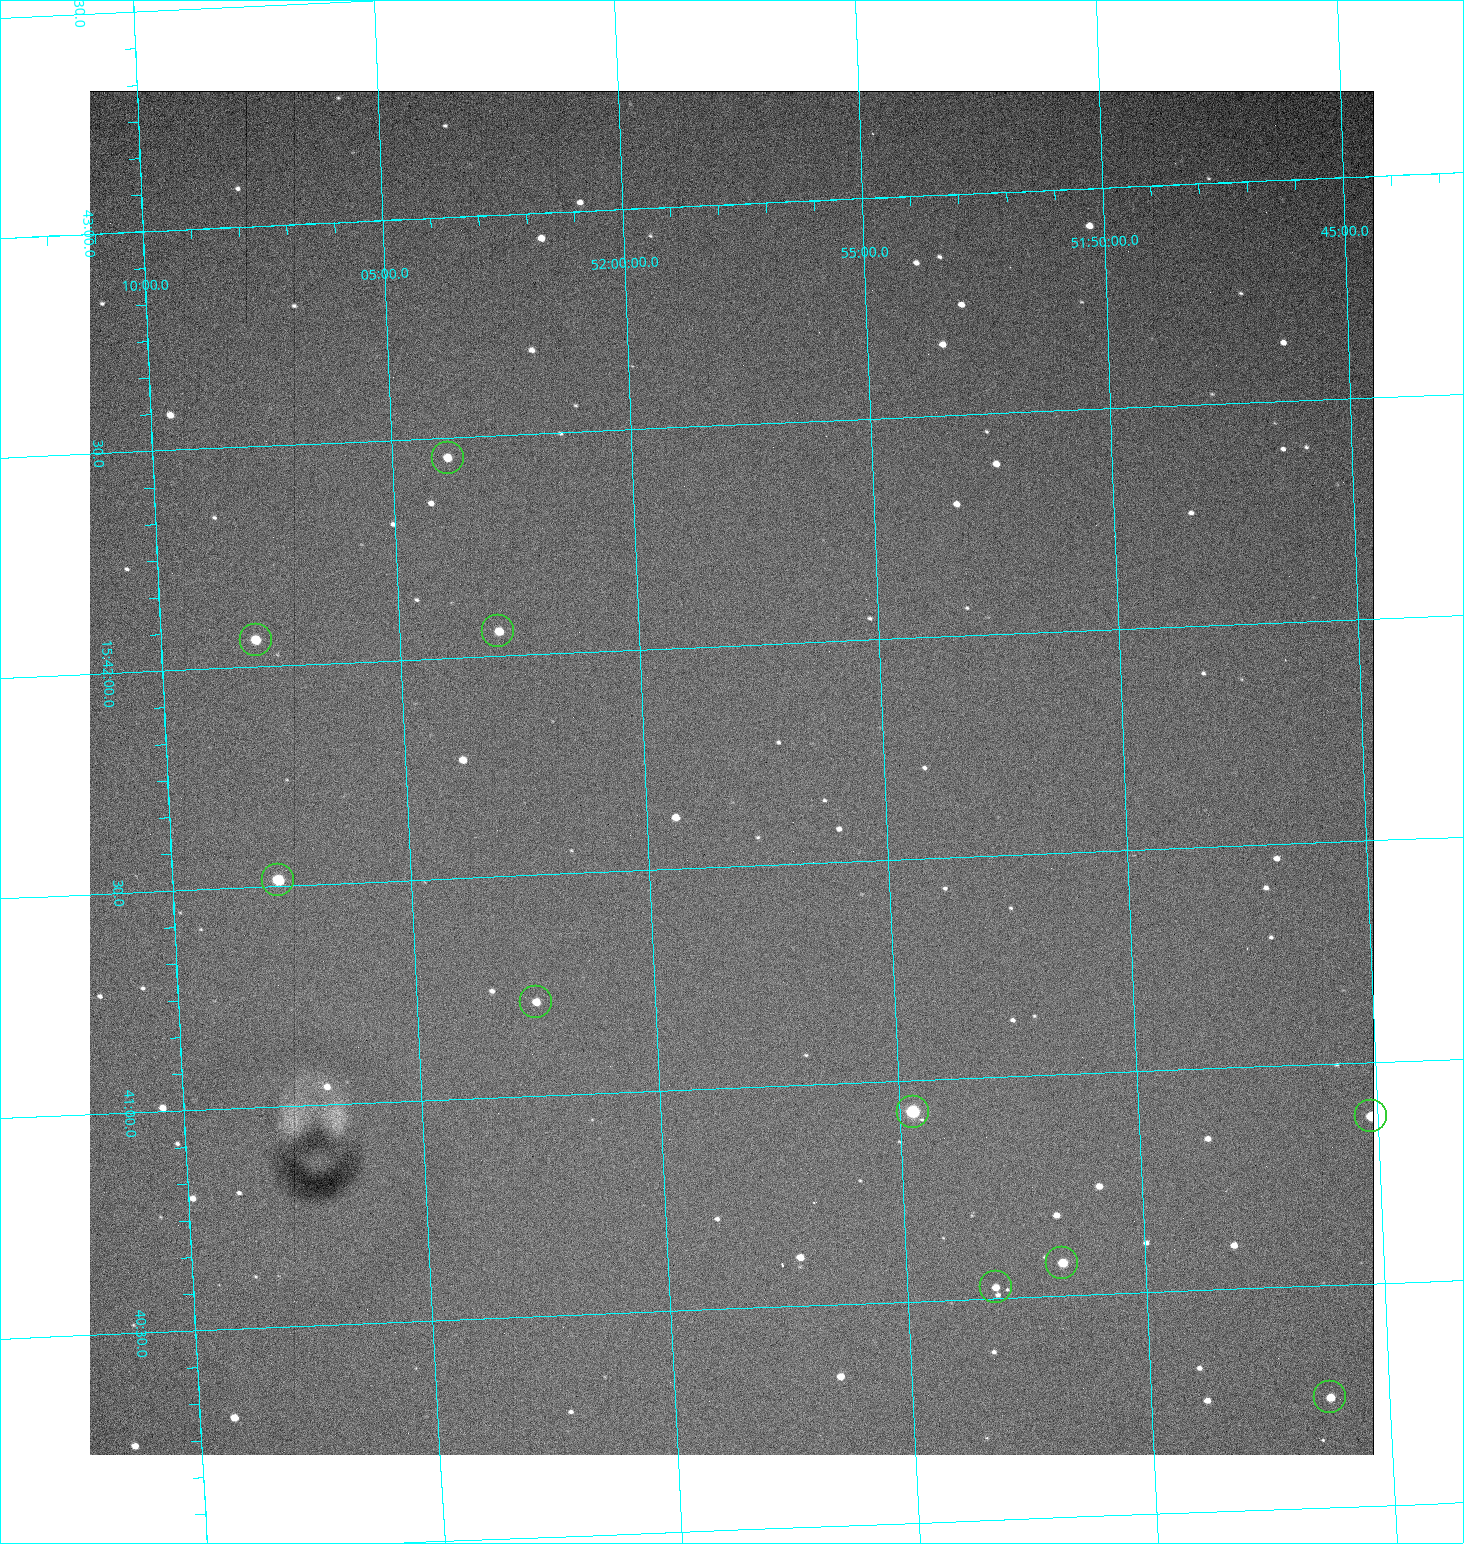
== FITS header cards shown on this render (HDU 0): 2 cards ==
NAXIS1  =                 1284 / length of data axis 1
NAXIS2  =                 1364 / length of data axis 2

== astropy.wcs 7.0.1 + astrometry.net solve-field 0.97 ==
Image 1284 x 1364 px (HDU 0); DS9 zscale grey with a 90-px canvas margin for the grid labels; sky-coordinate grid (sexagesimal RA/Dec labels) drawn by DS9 from the SOLVED WCS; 10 Tycho-2 reference stars matched to detected sources circled (green)
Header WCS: RA---TAN/DEC--TAN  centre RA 15:41:43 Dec +51:58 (235.43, +51.97 deg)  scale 1.26 arcsec/px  FOV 26.9' x 28.5'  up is +93 deg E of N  parity flipped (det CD > 0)
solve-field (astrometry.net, Tycho-2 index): VERIFIED the header's WCS against the Tycho-2 star catalogue (10 matches, 0 conflicts) and refined it, rather than solving blind
Solved WCS: RA---TAN-SIP/DEC--TAN-SIP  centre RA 15:41:43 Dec +51:58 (235.43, +51.97 deg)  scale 1.25 arcsec/px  FOV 26.9' x 28.6'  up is +92 deg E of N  parity flipped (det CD > 0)
The solver's refit moves the header's centre by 1 arcsec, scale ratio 0.9989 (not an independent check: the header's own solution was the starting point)
Tycho-2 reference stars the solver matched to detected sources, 10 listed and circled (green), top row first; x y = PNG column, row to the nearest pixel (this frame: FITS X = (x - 90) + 1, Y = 1364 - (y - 91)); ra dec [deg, ICRS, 3 dp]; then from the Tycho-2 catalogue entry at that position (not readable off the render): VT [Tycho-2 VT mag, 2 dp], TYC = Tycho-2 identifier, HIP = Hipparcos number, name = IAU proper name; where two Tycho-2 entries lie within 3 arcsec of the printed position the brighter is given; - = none
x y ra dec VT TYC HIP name
448 458 235.614 +52.064 11.61 3489-1132-1 - -
498 631 235.514 +52.049 11.19 3489-1407-1 - -
256 640 235.515 +52.133 11.12 3489-1380-1 - -
278 880 235.378 +52.130 9.31 3489-1322-1 76850 -
536 1002 235.303 +52.042 11.52 3489-958-1 - -
913 1112 235.232 +51.912 9.59 3489-824-1 - -
1371 1116 235.219 +51.752 10.98 3489-1435-1 - -
1062 1263 235.143 +51.862 10.97 3489-1016-1 - -
996 1287 235.131 +51.886 12.29 3489-908-1 - -
1330 1397 235.062 +51.771 11.53 3489-1453-1 - -